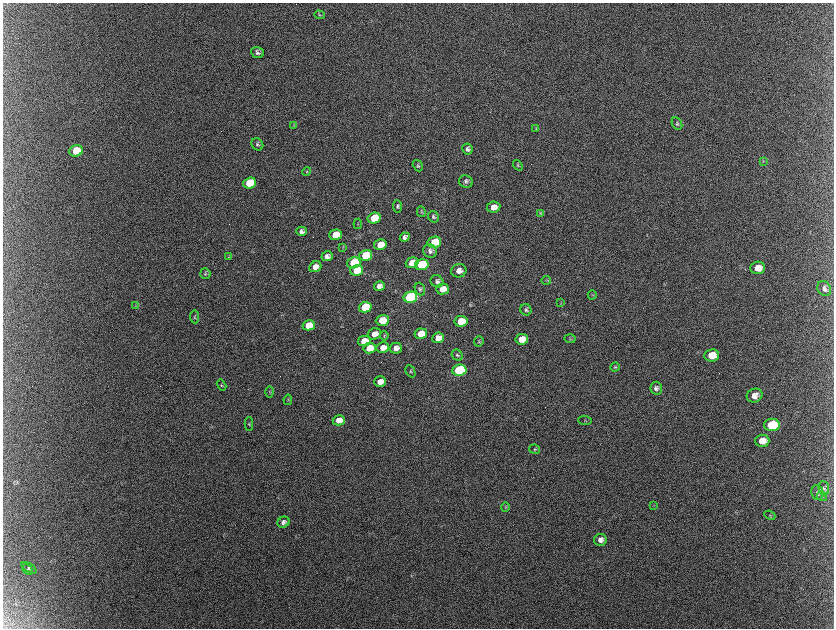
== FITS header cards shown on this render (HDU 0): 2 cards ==
NAXIS1  =                 1663 / length of data axis 1
NAXIS2  =                 1252 / length of data axis 2

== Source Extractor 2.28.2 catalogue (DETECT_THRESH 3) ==
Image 1663 x 1252 px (HDU 0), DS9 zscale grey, zoomed out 1/2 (1 PNG px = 2 x 2 image px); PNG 836 x 630 px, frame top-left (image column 2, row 1251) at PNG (3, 3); each listed source drawn as its Kron ellipse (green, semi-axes under 4 px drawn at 4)
Background 2130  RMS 31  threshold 94.4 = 3 sigma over >= 5 px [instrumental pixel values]
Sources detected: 104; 11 cannot appear on this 1/2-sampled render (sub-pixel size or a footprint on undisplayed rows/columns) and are neither listed nor drawn; the other 93 listed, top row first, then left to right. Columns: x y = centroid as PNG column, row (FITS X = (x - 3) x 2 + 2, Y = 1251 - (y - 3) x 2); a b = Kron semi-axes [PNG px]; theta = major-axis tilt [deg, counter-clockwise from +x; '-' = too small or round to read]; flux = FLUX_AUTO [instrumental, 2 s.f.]
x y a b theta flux
319 15 5 4 - 8.3e+03
257 52 7 5 -18 2.0e+04
677 124 6 5 - 1.2e+04
294 126 4 2 - 4.3e+03
536 129 3 3 - 4.9e+03
257 144 6 5 - 1.4e+04
467 149 5 5 - 2.2e+04
76 151 7 5 23 1.9e+05
763 161 4 3 - 5.5e+03
518 165 6 4 -52 9.5e+03
418 166 6 4 -59 1.1e+04
307 172 4 4 - 7.2e+03
466 181 7 6 - 1.7e+04
250 183 6 5 - 2.6e+05
398 206 6 4 -85 1.2e+04
493 207 7 5 8 5.8e+04
421 212 5 4 - 6.8e+03
541 213 3 3 - 4.9e+03
433 217 6 5 - 1.4e+04
374 218 6 5 - 2.1e+05
358 224 5 3 - 5.4e+03
302 231 5 4 - 2.3e+04
335 235 6 5 - 1.5e+05
405 237 5 4 - 2.5e+04
434 242 7 5 13 1.9e+05
380 245 6 5 - 1.2e+05
343 247 4 3 - 5.7e+03
430 251 7 6 - 2.3e+04
366 255 6 5 - 3.2e+05
327 256 6 5 - 3.2e+04
229 257 3 3 - 4.7e+03
354 263 7 5 17 3.0e+05
412 263 6 5 - 1.2e+05
422 265 7 5 12 5.0e+05
315 267 6 5 - 4.6e+04
758 268 7 6 - 7.9e+04
357 270 6 5 - 1.9e+05
459 271 8 6 12 4.8e+04
205 274 5 5 - 9.3e+03
546 280 5 3 - 6.0e+03
437 281 6 6 - 1.9e+04
379 286 5 5 - 3.2e+04
420 289 6 5 - 1.3e+04
443 289 6 5 - 6.8e+04
824 289 8 6 -61 2.7e+04
592 295 4 4 - 7.5e+03
410 297 7 5 13 1.5e+06
561 303 3 2 - 4.0e+03
136 306 3 2 - 3.6e+03
365 307 6 5 - 3.6e+05
526 310 6 5 - 1.6e+04
194 317 6 3 -84 8.4e+03
382 320 6 5 - 1.5e+05
461 321 6 5 - 1.9e+05
309 325 6 5 - 1.5e+05
374 334 7 5 16 4.7e+04
421 334 6 5 - 1.2e+05
384 336 5 4 - 7.0e+03
438 338 6 5 - 5.8e+04
522 339 6 5 - 9.0e+04
570 339 5 3 - 7.7e+03
364 341 6 5 - 1.2e+05
479 341 5 4 - 9.0e+03
370 348 6 5 - 1.2e+05
383 348 6 5 - 6.1e+04
396 348 6 5 - 3.8e+04
457 355 6 5 - 1.2e+04
712 355 7 6 - 1.2e+05
615 367 5 4 - 9.4e+03
459 370 7 5 8 1.2e+06
410 371 6 4 -62 1.0e+04
380 382 6 5 - 5.3e+04
221 385 6 4 -59 7.1e+03
656 388 6 6 - 2.1e+04
270 392 5 3 - 7.2e+03
755 396 8 6 25 5.8e+04
288 400 5 1 - 3.5e+03
339 420 6 5 - 6.1e+04
585 420 6 3 -6 6.8e+03
249 424 7 3 89 8.0e+03
772 425 8 6 2 3.3e+05
762 441 7 6 - 7.2e+04
535 449 5 4 - 8.8e+03
824 488 7 5 -83 1.7e+04
817 492 7 6 - 1.8e+04
822 497 5 3 - 9.4e+03
653 505 3 2 - 3.4e+03
505 507 4 3 - 6.2e+03
770 515 5 4 - 8.1e+03
283 522 6 5 - 2.3e+04
600 540 6 6 - 3.2e+04
29 568 8 4 -33 1.2e+04
27 570 6 3 -44 8.3e+03
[11 sub-pixel or undisplayed-footprint detections neither listed nor drawn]